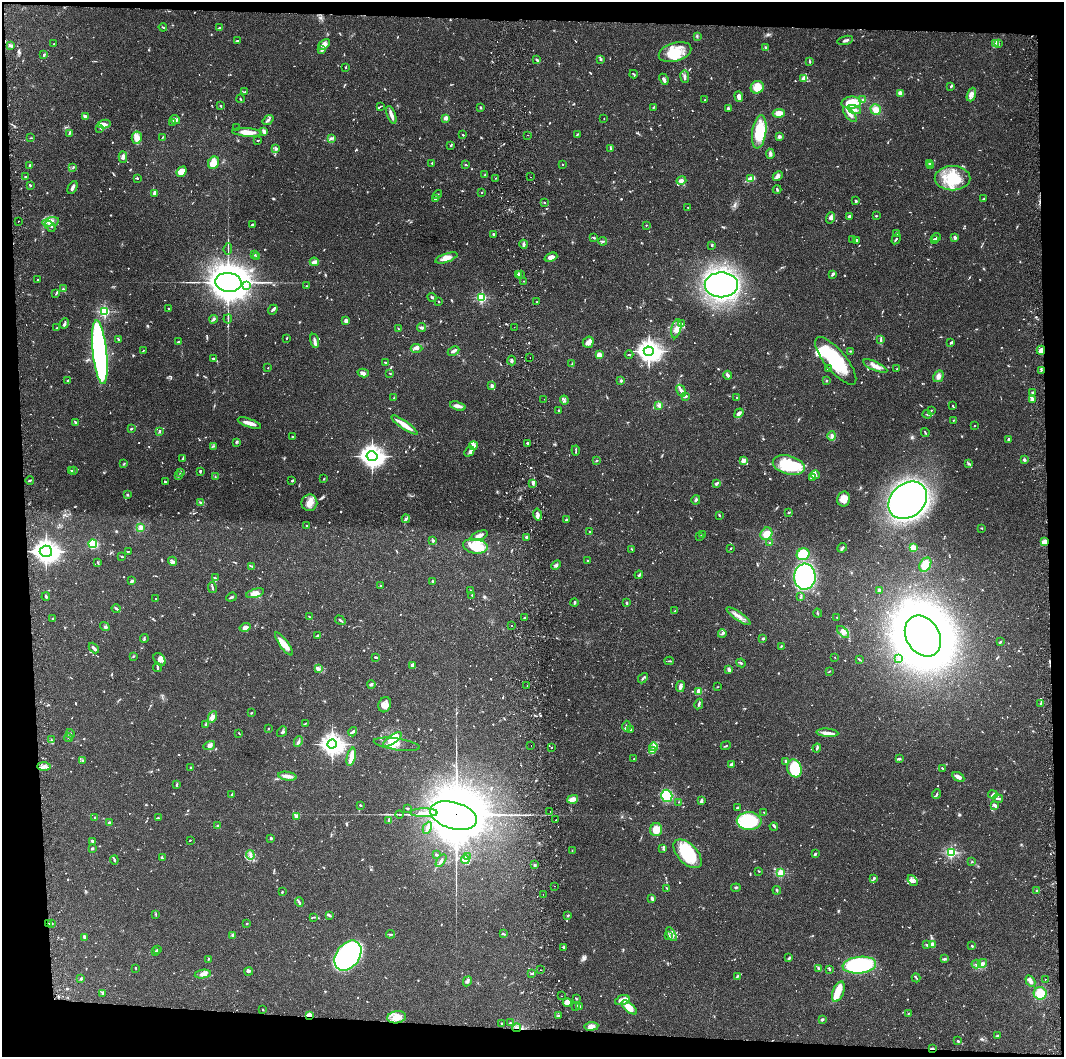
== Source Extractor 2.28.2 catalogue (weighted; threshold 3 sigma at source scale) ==
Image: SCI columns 59-4303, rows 5-4223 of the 4359 x 4230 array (HDU 1 of 3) = the unmasked area's bounding box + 8 px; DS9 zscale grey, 4 x 4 block average (1 PNG px = mean of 4 x 4 image px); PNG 1066 x 1059 px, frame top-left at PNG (2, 2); each listed source drawn as its Kron ellipse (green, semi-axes under 4 px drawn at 4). Shown black and unused: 8% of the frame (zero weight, under 2 of 3 exposures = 3% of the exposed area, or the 3 px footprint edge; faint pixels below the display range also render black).
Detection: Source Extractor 2.28.2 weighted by HDU 2 'WHT'. Background 0.0769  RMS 0.005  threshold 0.0226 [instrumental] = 3 sigma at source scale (4.5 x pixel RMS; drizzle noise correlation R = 1.50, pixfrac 1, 0.05/0.05 arcsec/px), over >= 5 px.
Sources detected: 1224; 11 too faint to see at this stretch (4 x 4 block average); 15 inside a brighter object's white glare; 9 cosmic-ray / hot-pixel residue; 3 long thin detections or spike segments (spike, bleed or trail) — neither listed nor drawn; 44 coinciding with a brighter row at this scale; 94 inside a brighter listed object's ellipse — not listed separately; of the other 1048, all 500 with FLUX_AUTO >= 1.98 (the completeness limit of this list) listed and drawn (548 fainter detections not listed), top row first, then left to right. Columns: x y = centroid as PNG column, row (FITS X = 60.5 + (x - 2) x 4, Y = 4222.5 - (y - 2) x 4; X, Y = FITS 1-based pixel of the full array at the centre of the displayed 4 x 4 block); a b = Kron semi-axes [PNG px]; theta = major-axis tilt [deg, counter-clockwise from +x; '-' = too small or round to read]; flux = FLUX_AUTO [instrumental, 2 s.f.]
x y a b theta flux
163 27 4 2 - 4.1
220 28 4 2 - 4.8
697 36 3 2 - 3.9
845 40 8 2 15 8.1
237 41 3 2 - 2.6
996 43 3 2 - 2.6
54 44 2 2 - 2.8
324 44 7 3 38 19
998 44 3 2 - 2.2
11 45 3 2 - 7.2
765 47 3 2 - 3.5
322 50 2 2 - 6.6
675 52 17 9 17 68
44 55 3 2 - 4.7
601 59 2 2 - 15
537 60 4 2 - 5
809 61 4 2 - 2.8
346 67 2 2 - 2.5
634 74 4 2 - 3.2
685 77 6 2 -82 9.7
804 78 3 3 - 18
664 79 6 2 -67 13
951 86 4 2 - 3
757 87 7 6 - 44
245 92 4 2 - 3.1
901 93 4 2 - 23
971 94 7 3 70 12
739 97 5 3 - 13
240 99 4 2 - 3
705 100 4 2 - 2.8
863 100 3 2 - 5.2
851 103 10 6 5 76
221 106 2 2 - 3.8
381 106 3 2 - 2
480 107 2 2 - 4.2
653 108 2 2 - 2.9
728 109 2 2 - 8.1
855 110 7 3 -21 11
876 110 5 5 - 26
779 113 6 4 7 23
850 114 9 3 -48 15
391 115 9 2 -70 20
85 116 3 2 - 12
446 118 2 2 - 65
604 119 2 2 - 2.2
175 120 5 4 - 12
268 120 6 2 37 5.4
172 122 4 2 - 2.9
104 124 6 4 12 12
100 128 2 2 - 2
237 128 2 2 - 2.1
264 131 3 2 - 11
247 132 15 3 -4 39
759 132 17 7 82 89
69 134 3 2 - 2.6
577 134 4 2 - 3.1
463 135 2 2 - 2.9
527 135 2 2 - 4.4
779 136 2 2 - 17
162 137 4 2 - 2.6
31 138 3 2 - 2
137 138 6 5 - 28
331 138 4 2 - 3.8
257 140 3 2 - 2.8
451 145 2 2 - 2.1
611 148 3 2 - 2.6
276 149 2 2 - 2.1
770 154 5 3 - 6.7
123 157 6 3 -88 11
214 163 6 5 - 44
432 163 2 2 - 7
930 163 2 2 - 21
465 164 3 2 - 2.3
562 164 2 2 - 2
30 165 2 2 - 9.2
931 165 2 2 - 2.8
73 167 3 2 - 2.9
182 172 5 4 - 30
485 175 3 2 - 2.1
778 176 5 3 - 11
25 177 2 2 - 2.9
530 177 2 2 - 2.8
138 178 2 2 - 2.8
496 178 2 2 - 2.1
952 178 18 12 0 98
751 179 4 3 - 11
681 180 5 4 - 11
30 185 2 2 - 3.5
72 188 7 2 63 11
777 190 4 2 - 3.4
482 192 2 2 - 2.4
154 194 3 3 - 4.4
437 194 5 2 - 2.4
435 198 3 2 - 3.6
984 199 3 2 - 2.5
855 200 3 2 - 2.8
545 202 2 2 - 2.1
688 207 3 2 - 2.2
849 216 3 3 - 4.4
876 216 2 2 - 4.3
830 218 6 4 75 11
18 221 2 2 - 3.8
51 222 8 4 11 18
252 225 2 2 - 4.4
646 225 2 2 - 2.4
50 226 6 2 -49 4.8
896 233 3 2 - 4.3
494 234 3 2 - 5.5
955 237 3 2 - 7.5
594 238 3 2 - 3.2
936 238 4 2 - 3.1
853 239 2 2 - 3.7
896 239 6 2 60 4.4
934 239 2 2 - 3.7
857 240 2 2 - 5
602 241 4 2 - 5.1
524 244 4 2 - 5.5
712 245 3 2 - 3.2
228 249 6 2 85 3.3
255 255 2 2 - 2.2
256 256 3 2 - 2.3
551 257 7 3 20 17
446 258 11 4 19 27
314 262 4 2 - 20
518 274 3 2 - 2.8
521 274 2 2 - 2.4
832 275 3 2 - 4.3
38 280 2 2 - 2
523 281 2 2 - 2.9
228 282 13 9 -6 10000
721 285 17 12 -1 1400
246 286 2 2 - 3.2
307 286 3 2 - 2.5
63 289 3 2 - 4.2
56 294 3 2 - 3.1
432 297 5 2 - 5.2
482 298 2 2 - 390
439 301 2 2 - 3.4
537 302 2 2 - 3.2
169 309 2 2 - 2.3
273 310 5 2 - 6.5
104 311 2 2 - 360
213 319 4 3 - 4.7
228 319 4 2 - 2.8
346 321 3 2 - 16
64 324 5 2 - 5.5
682 324 2 2 - 2.8
422 327 4 2 - 7.9
514 327 2 2 - 6.6
57 328 3 2 - 2
398 328 3 2 - 2.3
676 329 9 5 78 19
287 338 2 2 - 2.5
119 340 3 2 - 5.7
881 340 4 2 - 4.1
178 341 2 2 - 3.2
315 341 7 2 -75 12
588 342 6 5 - 14
951 342 3 3 - 3.7
416 348 6 3 -3 10
1041 350 4 3 - 17
143 351 3 2 - 2.9
454 351 6 2 26 10
649 351 5 4 - 1600
850 351 2 2 - 2.5
100 352 32 7 -84 940
599 355 3 3 - 37
629 355 4 2 - 3.5
214 358 3 2 - 2.4
530 358 2 2 - 2.3
512 361 5 2 - 4.9
836 361 29 10 -50 180
385 363 2 2 - 4.2
572 364 4 2 - 2.9
875 366 13 4 -25 22
268 368 2 2 - 4.1
828 368 2 2 - 5.6
897 369 2 2 - 2.3
1041 370 2 2 - 2.4
363 373 6 3 -14 12
390 373 2 2 - 2.4
728 375 4 2 - 11
938 376 6 4 60 14
68 380 2 2 - 8.6
621 380 2 2 - 21
826 380 2 2 - 3.2
492 386 3 2 - 11
681 391 6 3 -60 11
1032 392 2 2 - 2.6
685 396 2 2 - 13
737 397 2 2 - 2
394 398 2 2 - 2.5
544 399 2 2 - 2.2
1033 399 3 2 - 3.6
564 400 4 2 - 6
659 405 4 3 - 6.2
458 406 8 3 -16 16
953 406 3 2 - 2.2
931 410 2 2 - 2.4
558 411 2 2 - 2.2
739 413 5 3 - 14
927 414 4 2 - 4.8
953 420 2 2 - 2.3
76 423 3 2 - 8.1
249 423 12 2 -19 25
404 425 15 2 -35 56
974 426 2 2 - 2.8
131 429 2 2 - 5.3
159 432 3 2 - 2.6
925 433 4 2 - 2.6
832 436 5 3 - 8.8
292 437 2 2 - 3
1009 439 2 2 - 22
236 442 3 2 - 3
527 443 2 2 - 13
213 446 3 2 - 2.7
473 446 4 3 - 16
576 450 5 2 - 2.7
469 451 6 2 48 4.9
372 456 5 5 - 1700
183 459 3 2 - 2.3
1024 460 2 2 - 30
596 461 3 2 - 2.1
743 461 4 2 - 21
124 464 4 2 - 2.1
969 464 3 2 - 5.1
789 465 16 9 -15 160
73 470 2 2 - 5.4
71 471 2 2 - 2.2
200 471 4 2 - 3.7
180 472 3 2 - 4.7
815 475 4 4 - 10
178 476 3 2 - 3.1
215 476 3 2 - 2.1
812 477 4 3 - 7.3
324 479 2 2 - 3.5
30 480 4 2 - 3
292 481 3 2 - 3.8
165 482 2 2 - 4.4
533 484 2 2 - 2.2
716 484 4 2 - 4.8
127 495 2 2 - 4.5
844 499 7 6 - 28
696 500 5 2 - 6
908 500 21 16 40 1000
200 503 3 2 - 3.4
309 503 8 8 - 28
789 512 4 2 - 3.2
538 514 6 3 -78 11
719 515 3 2 - 4.3
406 519 4 3 - 5.3
566 520 3 2 - 4.6
307 526 2 2 - 2.6
140 527 3 2 - 5.7
981 528 3 2 - 2
590 532 2 2 - 2.3
702 534 3 2 - 2.4
766 534 6 5 - 34
479 536 9 3 23 20
527 537 3 2 - 12
700 537 3 2 - 2.2
432 540 4 2 - 3.6
1044 542 4 3 - 32
770 543 2 2 - 7.3
93 544 4 4 - 110
475 546 12 7 -8 53
913 547 2 2 - 150
842 548 5 2 - 6
632 549 3 2 - 2.9
731 549 2 2 - 2
46 551 6 5 - 1500
128 551 3 2 - 2.3
803 554 6 5 - 80
122 557 2 2 - 2.6
173 561 5 2 - 5
588 561 2 2 - 4
98 562 3 2 - 2.7
556 565 5 3 - 6.9
925 565 7 5 62 45
252 566 3 2 - 3.3
639 575 4 3 - 4.5
805 577 13 10 86 480
215 578 4 2 - 3
132 581 4 2 - 5.1
432 581 2 2 - 4
381 585 2 2 - 2.2
212 587 5 2 - 4.9
879 590 2 2 - 29
471 591 3 2 - 3.2
255 593 9 4 17 21
472 595 2 2 - 2.4
46 596 4 2 - 4.6
231 597 5 2 - 5
801 597 2 2 - 2.3
156 599 3 2 - 2.1
574 603 4 2 - 2.5
627 603 3 2 - 5
116 608 4 2 - 4.8
675 610 3 2 - 2.1
817 613 4 2 - 2.2
739 616 14 2 -35 17
309 617 2 2 - 2
837 617 2 2 - 3.7
524 618 3 2 - 3.3
53 619 3 2 - 2.6
340 620 5 2 - 4.7
512 626 2 2 - 2.2
105 627 5 3 - 4.7
245 627 5 3 - 14
843 632 7 4 -44 13
722 634 4 2 - 4.4
317 635 3 2 - 2.9
923 636 22 16 -58 3400
144 638 4 2 - 3.8
763 639 2 2 - 6
1001 642 4 2 - 3.6
284 644 14 4 -54 40
781 646 2 2 - 2.6
94 648 6 2 -48 10
133 657 3 2 - 2.6
376 657 3 2 - 4.7
835 657 2 2 - 2.3
160 659 7 5 -52 13
859 659 3 2 - 2.5
899 659 3 2 - 11
669 661 4 2 - 3.8
741 663 5 2 - 4.7
412 665 4 3 - 14
157 667 5 2 - 7.3
318 668 3 2 - 2.7
729 669 2 2 - 12
829 672 3 2 - 2.1
643 678 6 2 47 4.6
371 684 4 2 - 4.5
527 685 2 2 - 2.1
680 686 5 3 - 12
717 687 2 2 - 2
699 691 3 2 - 34
1041 703 4 2 - 3.4
699 704 5 2 - 5.4
385 705 8 6 71 16
251 713 3 2 - 2.5
212 717 6 3 65 24
306 723 3 2 - 2.4
205 724 2 2 - 2
627 726 6 2 -89 4.8
268 728 2 2 - 3.1
630 729 3 2 - 5.6
282 732 6 2 51 4.1
353 732 5 2 - 5.2
239 733 3 2 - 2.1
827 733 11 3 -4 16
70 734 5 2 - 3
68 738 4 2 - 2.2
51 739 4 2 - 2.3
392 739 11 4 35 32
298 741 5 2 - 5.1
332 744 5 4 - 1600
397 744 23 5 -8 31
531 745 2 2 - 3.3
209 746 6 3 17 8.6
726 746 5 2 - 2.6
653 747 4 2 - 6.6
552 748 2 2 - 4.5
817 748 4 2 - 5.5
652 750 3 2 - 4.1
351 757 9 3 76 45
634 759 2 2 - 2.9
899 759 4 2 - 5.2
82 760 2 2 - 2.2
786 761 3 2 - 3.9
731 765 4 2 - 7.6
44 766 7 3 -1 14
191 767 2 2 - 3
794 768 9 7 -70 150
943 769 3 2 - 2.2
287 776 9 3 -8 21
958 777 6 3 -30 19
177 785 4 2 - 4.2
232 794 3 2 - 3.9
936 794 5 2 - 4.1
993 795 5 2 - 7.6
667 796 6 5 - 110
573 799 5 2 - 36
998 799 5 2 - 6.1
701 801 4 2 - 11
679 802 2 2 - 2.1
360 805 2 2 - 4.6
994 805 4 2 - 11
737 807 2 2 - 3.4
407 808 3 2 - 5.8
550 811 2 2 - 3.3
764 812 2 2 - 2.8
424 813 14 2 0 1900
399 814 4 2 - 3.1
454 816 24 13 -16 18000
297 817 3 3 - 13
95 818 2 2 - 2.5
158 818 3 2 - 2
389 820 3 2 - 8
556 820 2 2 - 4.5
749 821 12 9 -1 230
109 823 2 2 - 48
218 826 2 2 - 8.8
774 827 4 2 - 3.8
427 828 6 2 64 11
656 830 6 6 - 33
271 838 3 2 - 4.8
190 840 2 2 - 2.8
93 841 4 3 - 4
92 849 4 2 - 3.5
663 849 3 2 - 3.1
572 851 3 2 - 2.2
951 852 2 2 - 390
436 854 2 2 - 3.5
688 854 18 9 -47 150
815 854 4 3 - 4.1
250 855 4 3 - 6.7
468 857 2 2 - 3.1
162 858 2 2 - 4.9
114 860 4 2 - 3.3
465 860 4 3 - 26
441 861 7 2 57 9.8
972 862 2 2 - 2.3
535 865 2 2 - 2
759 871 2 2 - 3.3
781 873 2 2 - 220
874 878 3 2 - 3.3
912 881 6 4 -53 10
554 886 2 2 - 3.4
667 888 4 2 - 2
736 888 5 2 - 2.9
777 890 4 2 - 2.5
1037 890 2 2 - 2.1
282 892 3 2 - 2.7
543 894 2 2 - 2.5
651 898 4 2 - 6.8
299 902 5 2 - 5.2
156 914 4 2 - 2.9
330 915 3 2 - 3.2
568 916 2 2 - 5.4
314 917 4 2 - 3.2
247 923 2 2 - 2.6
49 924 2 2 - 3.2
52 924 2 2 - 3.6
390 934 4 2 - 3.9
503 934 3 2 - 4.8
671 934 8 2 -58 7.1
233 935 3 2 - 3.3
669 936 2 2 - 2.5
84 937 4 3 - 5.8
927 945 4 2 - 3.6
932 945 2 2 - 56
972 946 3 2 - 3.2
564 947 2 2 - 3.5
158 950 3 3 - 4.7
155 952 2 2 - 5.1
348 956 16 11 54 670
789 958 3 2 - 5.9
208 959 2 2 - 4.6
944 959 3 2 - 3.5
982 963 4 4 - 9.6
976 964 4 2 - 5.7
859 965 17 8 6 330
136 968 2 2 - 3.1
819 968 3 2 - 7
829 969 2 2 - 4
541 970 2 2 - 2.1
249 972 4 2 - 5.6
531 973 3 2 - 3.5
203 974 8 4 9 14
737 976 4 2 - 3.1
916 978 4 2 - 2.7
81 979 2 2 - 6.9
1045 979 2 2 - 4.9
467 981 5 3 - 5.8
1030 981 6 3 -58 17
838 992 11 5 69 47
1040 993 6 6 - 44
103 994 4 2 - 3.7
561 996 2 2 - 3.1
576 999 3 2 - 3.3
622 1000 7 4 19 18
567 1002 4 3 - 26
575 1006 3 3 - 3.1
579 1006 3 2 - 7.4
629 1007 9 4 -40 46
263 1010 2 2 - 3.6
908 1013 2 2 - 3.2
309 1015 4 3 - 12
558 1015 3 2 - 4.2
397 1017 9 6 9 48
822 1019 3 2 - 6.9
510 1023 2 2 - 4.6
501 1024 3 2 - 2.2
591 1026 7 4 7 20
517 1028 4 2 - 4.9
997 1036 3 3 - 3.1
958 1041 3 2 - 3.2
933 1048 3 2 - 2.8
Overlapping masked pixels (flux is a lower limit): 6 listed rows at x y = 424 813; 454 816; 49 924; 309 1015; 517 1028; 933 1048
Diffuse or blended objects may show on this block-average render without a row.